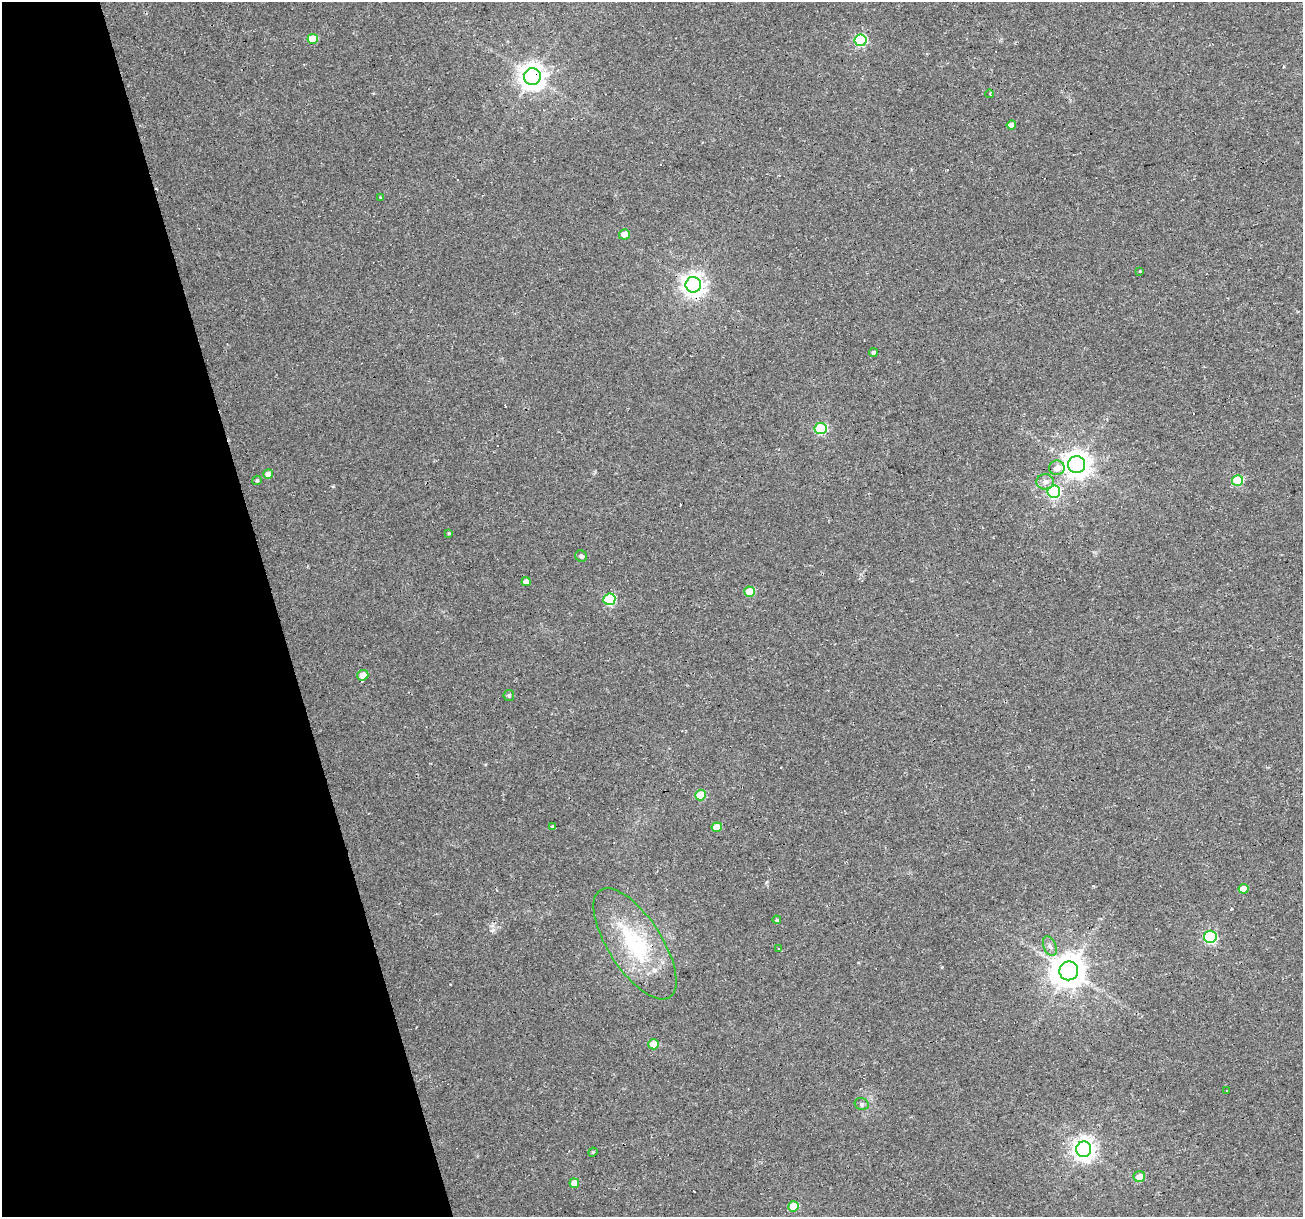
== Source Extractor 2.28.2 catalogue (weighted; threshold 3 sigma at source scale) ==
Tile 5 of 4 x 4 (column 1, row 2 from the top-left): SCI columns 1-1301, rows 2480-3694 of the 5204 x 5007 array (HDU 1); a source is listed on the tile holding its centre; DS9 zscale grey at full resolution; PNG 1305 x 1219 px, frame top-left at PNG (2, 2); each listed source drawn as its Kron ellipse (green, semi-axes under 4 px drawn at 4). Shown black and unused: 21% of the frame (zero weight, under 2 of 3 exposures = <1% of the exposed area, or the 3 px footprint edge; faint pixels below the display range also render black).
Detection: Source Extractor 2.28.2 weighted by HDU 2 'WHT'; one run over the whole footprint, this tile lists its part. Background 0.0333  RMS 0.0067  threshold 0.0302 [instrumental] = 3 sigma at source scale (4.5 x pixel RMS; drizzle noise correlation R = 1.50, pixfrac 1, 0.0396/0.0396 arcsec/px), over >= 5 px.
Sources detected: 55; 12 cosmic-ray / hot-pixel residue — neither listed nor drawn; the other 43 listed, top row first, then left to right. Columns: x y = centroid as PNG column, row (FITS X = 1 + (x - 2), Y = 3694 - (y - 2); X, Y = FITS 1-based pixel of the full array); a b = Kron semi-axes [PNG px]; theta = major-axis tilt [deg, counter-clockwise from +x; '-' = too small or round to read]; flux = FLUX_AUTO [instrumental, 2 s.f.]
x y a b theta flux
313 39 5 5 - 16
860 40 6 6 - 65
532 76 8 8 - 680
990 94 4 3 - 0.74
1011 125 5 4 - 4.2
380 197 3 3 - 1.1
624 234 5 5 - 8.2
1140 272 3 3 - 6.1
693 285 8 7 - 480
873 353 4 4 - 1.4
821 429 6 5 - 56
1077 465 8 8 - 700
1057 468 8 7 - 5.6
268 474 5 5 - 4.5
257 480 5 4 - 1.2
1237 480 5 5 - 29
1045 482 8 7 - 3.4
1054 492 6 6 - 84
449 533 4 4 - 0.85
581 556 6 5 - 1.9
526 582 4 4 - 4
750 592 5 5 - 15
609 599 6 5 - 50
363 675 6 5 - 6.8
509 695 5 5 - 1.5
700 795 5 5 - 24
553 827 4 3 - 5.2
717 827 5 5 - 9.4
1244 889 5 5 - 8.1
777 920 4 4 - 1.5
1210 937 6 6 - 84
635 944 64 26 -57 59
1050 946 10 6 -67 2.4
779 948 3 2 - 0.87
1069 971 9 9 - 1300
654 1044 5 5 - 13
1227 1091 2 2 - 0.53
862 1104 7 5 -15 1.6
1084 1149 7 7 - 480
593 1152 4 3 - 0.7
1139 1176 6 5 - 7.1
574 1183 5 5 - 6.9
794 1206 5 5 - 17
Overlapping masked pixels (flux is a lower limit): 3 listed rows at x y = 532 76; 693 285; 635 944